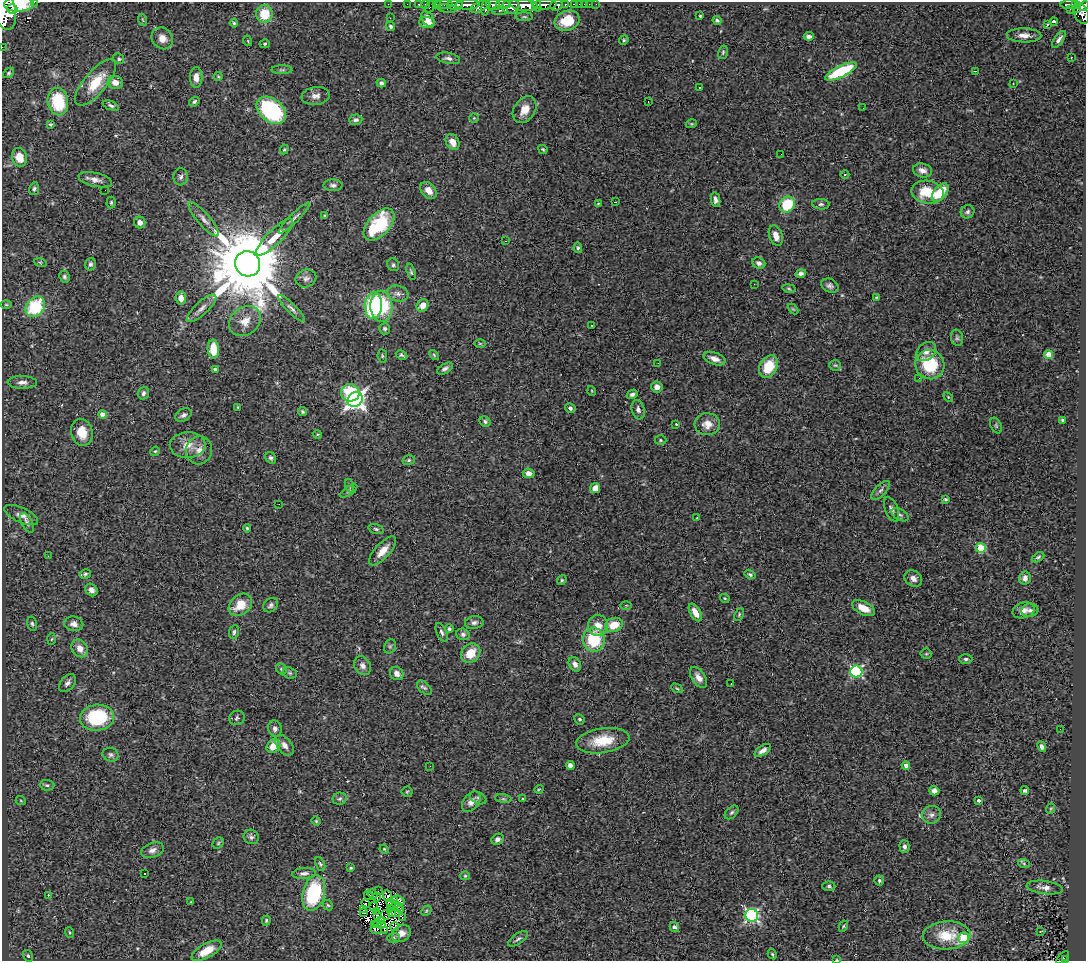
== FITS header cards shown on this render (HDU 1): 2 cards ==
NAXIS1  =                 1084
NAXIS2  =                  959

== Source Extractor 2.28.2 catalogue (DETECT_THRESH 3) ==
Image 1084 x 959 px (HDU 1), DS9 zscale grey, 1 PNG px = 1 image px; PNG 1088 x 963 px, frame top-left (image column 1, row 959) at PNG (2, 2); each listed source drawn as its Kron ellipse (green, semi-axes under 4 px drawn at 4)
Background 0.739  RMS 0.049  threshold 0.147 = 3 sigma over >= 5 px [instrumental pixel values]
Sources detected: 348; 9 with non-positive FLUX_AUTO (blend fragments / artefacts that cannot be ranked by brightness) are neither listed nor drawn; the other 339 listed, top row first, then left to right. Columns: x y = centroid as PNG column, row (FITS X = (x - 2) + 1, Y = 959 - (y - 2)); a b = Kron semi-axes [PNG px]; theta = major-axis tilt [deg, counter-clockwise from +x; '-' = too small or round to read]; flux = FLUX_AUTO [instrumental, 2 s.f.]
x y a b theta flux
34 2 2 2 - 29
19 4 15 7 2 4800
388 4 2 2 - 10
407 4 2 2 - 15
419 4 3 3 - 30
425 4 2 2 - 15
436 4 2 2 - 12
444 4 8 3 2 83
503 4 7 4 -4 410
574 4 4 3 - 67
579 4 2 2 - 4.7
584 4 2 2 - 11
589 4 2 2 - 7.1
596 4 2 2 - 9.6
1069 4 8 3 0 270
455 5 8 5 -2 1400
468 5 12 4 3 1400
493 5 7 5 -4 610
524 5 14 5 -8 2600
536 5 7 4 -67 580
545 5 12 5 2 1200
557 5 6 5 - 400
565 5 4 3 - 120
1076 5 3 3 - 180
480 6 11 4 24 630
1084 6 5 4 - 400
430 7 7 3 63 88
486 7 8 3 77 490
511 7 9 7 11 1300
447 8 9 4 -6 36
12 9 5 5 - 1100
1071 9 3 2 - 16
1077 9 4 2 - 110
4 10 20 11 -76 4800
500 10 8 4 -3 240
1081 13 11 7 -64 770
264 14 9 8 - 88
700 16 3 3 - 3.2
524 17 9 4 -1 5.6
390 18 3 2 - 3.2
428 19 8 5 -54 24
143 20 6 3 -70 3.7
717 20 5 4 - 5.8
567 21 13 10 20 88
1054 21 4 3 - 16
234 23 4 4 - 4.3
427 23 8 5 -5 25
1047 25 3 2 - 12
391 26 5 4 - 6.6
1024 35 17 7 -1 25
809 36 5 3 - 9.2
162 38 11 10 - 29
1059 39 10 4 55 12
624 40 5 4 - 4.5
248 41 5 3 - 3.1
265 44 5 4 - 4.2
2 47 2 2 - 11
723 52 7 5 75 5.2
448 58 12 5 -11 11
1071 58 3 2 - 3.2
119 59 6 5 - 6.2
282 70 10 4 0 6.7
841 71 17 5 25 200
975 71 3 2 - 6.3
9 73 6 4 41 5.1
218 76 4 4 - 3.8
196 77 10 6 89 21
115 82 8 6 -10 27
95 83 28 11 50 95
381 83 5 4 - 8.2
1013 83 3 2 - 7.1
699 87 3 3 - 12
316 96 14 9 7 20
58 102 14 10 -80 140
194 102 5 4 - 6.2
648 102 3 2 - 4.8
111 105 8 4 -21 7.7
863 108 2 2 - 1.5
271 110 16 11 -39 340
524 110 14 10 56 40
474 118 5 5 - 4.2
356 120 6 5 - 11
50 124 3 3 - 4.6
691 124 5 3 - 3.2
453 142 8 6 -58 25
284 149 5 4 - 3.7
543 149 5 3 - 4
781 154 2 2 - 4.3
19 157 9 7 -72 48
923 170 10 7 -15 18
845 174 4 3 - 3
181 177 8 7 - 9.7
95 180 17 7 -13 21
333 185 9 6 -2 11
34 189 6 5 - 6.6
105 190 2 2 - 22
429 190 9 7 -51 32
928 192 16 11 -11 110
940 193 11 6 50 90
715 200 7 4 -79 12
111 202 6 4 88 5.1
615 202 3 2 - 1.8
598 204 3 3 - 3.1
821 204 8 5 -4 7.6
787 205 8 7 - 120
968 212 7 6 - 8.1
325 216 3 3 - 7
294 218 21 4 45 15
204 219 22 6 -49 22
140 222 6 5 - 18
379 224 19 11 47 210
776 236 11 6 -72 23
275 237 25 7 45 58
505 241 3 2 - 9.1
578 248 5 4 - 5.8
40 262 6 4 -19 4.4
759 263 7 5 -23 10
90 264 6 5 - 7.7
247 264 13 12 - 49000
393 265 6 5 - 6.8
411 272 8 4 -74 5.8
801 273 5 4 - 8.8
64 277 6 5 - 6.5
306 278 10 8 24 14
754 284 2 2 - 3.5
830 286 9 6 -25 11
789 288 7 3 -10 3.9
398 293 11 8 -12 16
876 297 4 3 - 3.3
181 298 6 5 - 23
6 305 6 4 -1 4.2
373 305 13 9 86 230
423 305 6 5 - 27
381 306 16 11 -87 200
35 307 11 8 51 190
202 308 19 6 43 21
292 308 18 5 -45 14
793 309 6 3 -44 3.7
245 321 17 13 38 46
592 325 3 2 - 3.6
385 329 6 5 - 7.6
957 338 8 6 -76 8.2
480 343 6 4 -1 4.4
213 349 9 5 -87 66
926 351 11 8 41 24
401 355 6 4 -28 6.3
434 355 6 3 -46 3.7
1049 355 4 4 - 76
382 356 6 4 -83 4.5
714 359 11 6 -21 21
658 363 3 2 - 3.7
835 365 6 5 - 4.8
930 365 15 14 - 170
769 366 12 8 60 86
445 369 8 5 30 10
216 370 4 4 - 13
919 378 3 2 - 3.7
22 382 15 6 -2 17
657 387 5 5 - 21
592 391 5 3 - 2.5
143 393 6 5 - 9.2
350 393 9 8 - 120
632 394 5 4 - 9.7
948 397 6 3 -45 3.7
355 399 8 7 - 1600
238 407 3 2 - 2.3
570 408 5 4 - 8
638 410 10 6 -74 13
302 412 5 4 - 5.4
103 414 4 4 - 42
183 415 9 6 26 9.7
1063 420 3 3 - 5.8
485 422 6 5 - 6.6
676 424 3 2 - 2.7
707 424 12 11 - 35
996 426 8 5 -64 5.9
82 432 14 10 -76 54
317 434 4 3 - 3.3
660 440 6 4 0 4.4
188 445 18 13 3 44
199 450 14 13 - 31
155 451 5 4 - 4
271 458 6 5 - 7.3
409 460 6 5 - 5.8
529 473 6 4 -5 20
350 486 7 4 -72 5.7
595 488 5 5 - 30
881 490 12 5 46 12
349 491 10 4 34 6.4
945 499 3 3 - 4.8
279 504 2 2 - 3.6
892 509 13 6 -68 14
21 515 18 7 -24 24
900 515 9 5 -30 9.5
697 518 3 2 - 8.3
27 523 11 5 -62 9.2
247 528 4 4 - 4.6
376 529 8 4 -16 6
981 548 5 5 - 170
383 551 18 7 48 40
48 556 3 2 - 3.1
1038 557 7 4 29 6.6
85 574 6 4 13 6.6
750 574 6 4 -32 5.6
1025 578 6 6 - 14
913 579 9 7 -35 18
562 580 5 4 - 4.9
91 590 7 5 -47 15
725 598 5 3 - 3.3
240 605 13 9 41 69
271 605 8 6 42 9.3
626 605 6 4 1 4
863 608 12 6 -26 41
1024 610 11 7 16 20
1030 610 8 6 7 11
695 612 9 5 -60 29
739 615 7 3 65 4.1
474 623 9 6 9 11
32 624 7 5 -75 6.6
74 624 9 7 -10 17
598 625 11 10 - 39
614 625 9 7 20 60
449 629 4 4 - 6.3
234 632 7 5 80 7
442 632 10 5 -66 9.6
463 634 7 5 -16 8.8
52 639 6 4 87 4.2
594 640 12 11 - 150
390 646 7 5 68 6.4
80 648 9 7 -57 31
471 653 10 8 44 62
926 654 5 5 - 4
966 659 7 4 -1 6.3
575 664 7 5 -61 15
363 666 10 8 -55 16
281 669 6 5 - 5.6
856 672 6 6 - 410
290 673 7 5 -21 6.3
397 674 7 6 - 19
699 677 12 6 -55 23
67 683 10 6 49 12
731 683 2 2 - 3.7
424 688 9 5 -44 7.9
677 688 6 4 -30 4.1
97 718 17 13 5 220
237 718 8 7 - 9.1
579 719 5 5 - 5.5
275 729 8 7 - 14
1060 729 2 2 - 4.5
603 741 27 12 8 99
284 745 12 7 -51 21
273 746 7 6 - 47
1042 747 5 4 - 11
763 750 9 4 34 14
111 755 8 6 -22 9
570 765 4 4 - 13
906 765 4 4 - 13
430 766 2 2 - 5.7
47 785 7 5 -1 8.3
539 789 5 3 - 2.7
934 791 5 4 - 15
1025 791 4 3 - 9.2
407 792 5 5 - 3.8
478 798 9 5 -28 7.7
340 799 7 6 - 7.2
503 799 8 4 -8 6.2
523 799 4 3 - 3
979 800 3 3 - 12
21 801 5 3 - 2.9
471 802 12 7 51 22
1050 809 5 3 - 3.6
732 812 8 5 45 7.2
931 815 9 8 - 15
316 821 5 4 - 3.8
251 837 8 7 - 9.8
498 839 6 5 - 12
218 843 6 5 - 4.3
904 846 6 5 - 11
384 849 4 4 - 3.4
152 850 12 7 18 16
320 864 7 4 -66 6
1024 864 6 4 -20 4.8
351 868 3 2 - 3.5
304 873 12 5 5 13
144 874 2 2 - 2.8
465 876 5 4 - 3.9
879 881 5 5 - 6.2
829 886 6 4 -3 5.9
1045 887 18 6 -8 20
378 891 2 2 - 2.3
314 893 18 11 76 260
373 894 5 2 - 2.2
368 895 5 2 - 6.3
48 896 3 2 - 25
388 896 6 3 -66 7.1
377 897 4 2 - 6.6
398 900 6 4 -22 11
395 901 3 2 - 8.8
191 902 4 3 - 3.1
365 904 3 2 - 3.4
391 904 5 2 - 0.6
328 905 6 4 -43 4.2
374 907 5 2 - 4.2
398 907 2 2 - 3.2
390 908 3 3 - 2.4
364 910 2 2 - 2.2
401 910 3 2 - 5.8
376 911 2 2 - 2.7
426 911 6 4 47 4.1
364 913 3 2 - 4.7
391 913 3 3 - 6.3
396 913 4 2 - 1.9
377 915 3 2 - 2.4
385 915 5 2 - 5.1
752 915 6 6 - 600
402 918 2 2 - 6
381 920 3 2 - 1.5
266 921 5 3 - 4.4
378 924 4 2 - 0.73
374 925 3 2 - 1.8
382 925 3 2 - 5.3
843 926 6 4 61 4.2
394 927 4 2 - 0.83
674 927 5 4 - 9.7
376 929 5 3 - 13
384 930 2 2 - 0.83
1040 931 3 2 - 2.5
70 932 5 2 - 3.1
401 933 10 8 36 22
947 935 24 14 3 88
393 938 6 5 - 6
964 938 5 5 - 200
518 939 11 5 35 9.3
206 951 16 7 29 65
772 954 5 3 - 4.2
28 956 6 5 - 6.5
1063 958 8 3 45 56
837 960 4 2 - 2.4
1065 960 3 3 - 44
At the frame edge (FLAGS 8, measured only in part): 7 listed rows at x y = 34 2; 19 4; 1084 6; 4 10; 2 47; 837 960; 1065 960
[9 non-positive-flux detections neither listed nor drawn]